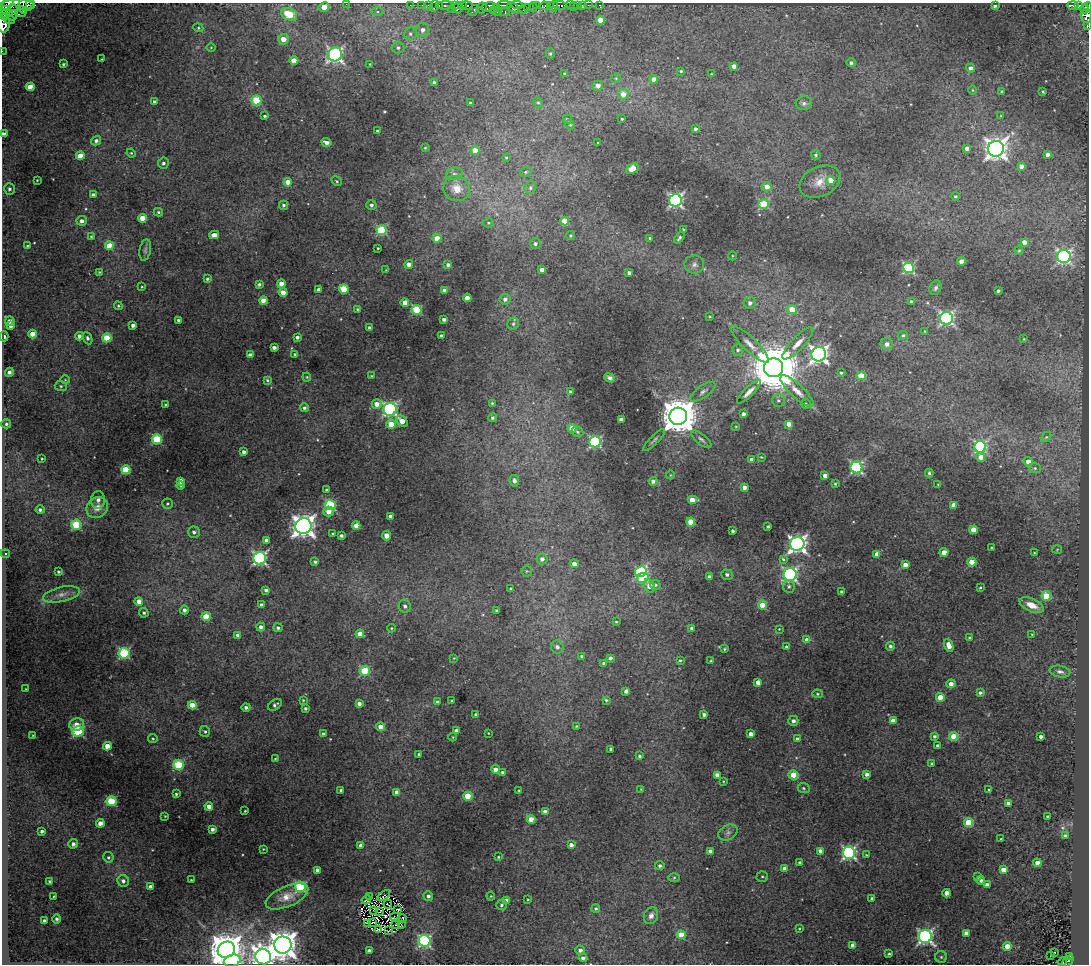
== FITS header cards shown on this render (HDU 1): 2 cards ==
NAXIS1  =                 1087
NAXIS2  =                  962

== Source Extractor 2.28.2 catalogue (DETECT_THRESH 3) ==
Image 1087 x 962 px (HDU 1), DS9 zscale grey, 1 PNG px = 1 image px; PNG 1091 x 966 px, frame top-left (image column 1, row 962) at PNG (2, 3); each listed source drawn as its Kron ellipse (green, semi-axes under 4 px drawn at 4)
Background 1.05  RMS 0.036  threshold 0.107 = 3 sigma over >= 5 px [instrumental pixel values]
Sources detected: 509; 5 with non-positive FLUX_AUTO (blend fragments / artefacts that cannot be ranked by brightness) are neither listed nor drawn; of the other 504, the 500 brightest by FLUX_AUTO listed and drawn (4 fainter detections omitted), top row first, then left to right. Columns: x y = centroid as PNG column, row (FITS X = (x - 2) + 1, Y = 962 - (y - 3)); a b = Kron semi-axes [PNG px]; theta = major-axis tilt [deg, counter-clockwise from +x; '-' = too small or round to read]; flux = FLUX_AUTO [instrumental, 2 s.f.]
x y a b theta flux
346 4 2 2 - 42
7 5 8 3 38 1800
16 5 17 5 2 4000
23 5 8 2 -88 1400
27 5 8 6 6 2900
410 5 2 2 - 22
422 5 2 2 - 18
429 5 3 3 - 79
439 5 3 2 - 47
504 5 7 3 -2 790
517 5 6 3 -4 520
537 5 4 2 - 72
550 5 3 2 - 34
560 5 6 4 -2 570
570 5 2 2 - 11
578 5 3 3 - 73
582 5 2 2 - 14
588 5 2 2 - 19
600 5 4 3 - 22
1073 5 6 3 -2 550
435 6 6 2 71 42
445 6 8 3 3 180
454 6 3 3 - 1100
462 6 4 3 - 960
467 6 5 3 - 980
544 6 4 4 - 550
995 6 4 3 - 7.8
1078 6 4 3 - 520
324 7 5 5 - 38
458 7 6 3 -89 1600
488 7 7 4 15 1900
497 7 3 3 - 86
527 7 2 2 - 100
533 7 4 3 - 94
554 7 5 3 - 89
573 7 2 2 - 11
1088 7 4 3 - 950
482 8 5 5 - 710
513 8 6 4 -40 930
451 9 3 3 - 470
1085 9 5 4 - 1500
5 10 5 3 - 650
473 10 6 3 52 47
493 10 2 2 - 69
523 10 2 2 - 100
504 11 6 3 -9 87
12 12 8 5 88 1900
21 12 6 5 - 1600
377 12 6 4 0 4.8
497 12 2 2 - 110
6 13 6 3 5 1600
289 14 8 6 -24 90
1086 16 7 5 -86 910
3 17 3 3 - 610
10 19 5 3 - 490
601 20 4 4 - 57
4 23 9 6 86 1500
1087 26 4 2 - 34
198 28 5 4 - 3.3
423 30 7 6 - 13
410 34 6 6 - 6.6
283 39 5 5 - 27
211 47 5 3 - 2.4
398 48 6 6 - 7.8
2 51 2 2 - 11
335 54 7 7 - 640
550 54 5 4 - 3.6
101 59 4 2 - 1.8
294 61 4 4 - 49
851 63 4 4 - 6.1
63 64 3 3 - 3.1
370 64 2 2 - 1.9
734 66 4 4 - 14
970 68 4 4 - 10
681 71 3 3 - 3.2
565 74 4 3 - 6.1
711 74 3 2 - 2
616 78 5 4 - 2.7
654 79 4 4 - 21
434 82 3 3 - 5.6
598 86 5 5 - 15
30 87 4 4 - 54
973 90 5 3 - 2.2
1002 91 3 3 - 3.3
1043 91 3 3 - 2.6
623 94 5 5 - 28
256 100 5 5 - 130
154 102 4 4 - 8.9
470 103 3 3 - 3.4
538 103 5 4 - 3.7
804 103 8 6 12 7.7
265 116 4 3 - 3.9
1001 116 3 3 - 2.4
567 119 5 4 - 4.7
622 119 3 3 - 2.9
570 125 5 4 - 3.5
695 129 4 4 - 8.3
377 131 3 3 - 4.2
4 134 4 4 - 8.8
96 141 5 4 - 8.8
327 142 5 3 - 13
598 143 3 2 - 2.1
425 148 3 3 - 2.3
967 148 4 4 - 14
996 149 8 7 - 1800
475 151 4 4 - 51
131 153 5 4 - 2.7
1047 154 4 3 - 11
816 155 5 4 - 4.3
80 156 4 4 - 53
506 157 4 3 - 3.5
163 163 5 5 - 6.9
1021 166 4 4 - 18
632 169 7 4 25 36
526 172 6 4 21 4.4
454 174 8 6 11 7.8
37 180 3 2 - 2
831 180 4 4 - 35
337 181 6 4 -30 3.2
288 182 4 4 - 30
820 182 21 14 25 40
767 187 5 5 - 23
530 188 6 5 - 6.9
9 189 6 5 - 6.4
457 189 13 12 - 38
93 195 4 4 - 11
955 196 4 4 - 3.7
675 200 6 6 - 570
764 204 5 5 - 160
283 205 4 4 - 5.1
371 205 5 5 - 7.1
158 212 5 3 - 3.8
142 218 4 4 - 48
82 221 5 5 - 11
565 221 4 4 - 70
488 223 5 4 - 4
683 229 3 2 - 2.4
381 230 5 5 - 180
214 235 5 4 - 25
570 235 4 4 - 3.6
91 236 3 3 - 2.5
437 238 4 4 - 36
650 238 3 3 - 5.3
679 238 6 3 50 5.3
1024 242 4 4 - 14
535 244 5 5 - 6.7
27 246 4 3 - 3.1
109 246 4 4 - 61
378 248 3 3 - 2.5
145 250 11 5 80 7.2
1019 251 4 3 - 2.5
732 256 4 3 - 2
1064 256 7 6 - 480
961 261 4 4 - 22
409 264 4 4 - 14
448 265 4 3 - 8.6
694 265 10 9 - 12
909 268 5 5 - 270
386 270 4 4 - 1.9
542 270 4 4 - 25
99 272 3 3 - 2.3
629 273 4 3 - 8
207 279 4 4 - 4.5
259 284 3 3 - 5.2
281 284 4 4 - 25
142 287 3 3 - 2
936 288 7 5 66 7.4
344 289 5 5 - 95
319 290 4 4 - 12
444 290 4 4 - 7.3
998 291 3 3 - 5.5
283 292 4 4 - 32
467 298 4 4 - 34
505 299 5 5 - 9.6
264 301 4 4 - 47
911 302 4 4 - 6.5
405 303 4 4 - 24
750 303 6 6 - 9.3
118 306 4 4 - 3.3
358 309 4 4 - 4.3
417 310 5 5 - 160
792 310 4 4 - 52
710 317 4 2 - 2.2
946 318 6 6 - 510
444 319 4 3 - 8.6
178 320 3 3 - 4.1
10 321 5 4 - 15
513 324 6 5 - 5.8
133 325 4 3 - 9.8
11 326 4 4 - 12
370 328 4 4 - 8.8
925 331 4 3 - 2.3
33 334 4 4 - 39
903 335 5 4 - 4.5
4 336 5 3 - 6.3
80 336 4 4 - 14
441 336 4 3 - 7.1
297 337 4 4 - 6.3
87 338 6 4 -65 5.8
107 338 4 4 - 92
1024 339 2 2 - 1.9
798 343 21 6 46 24
750 344 25 7 -44 23
887 344 6 6 - 13
274 348 4 3 - 11
738 350 6 5 - 6.5
295 354 4 3 - 3.6
819 354 7 7 - 1100
250 355 4 4 - 10
774 368 9 9 - 18000
9 372 4 4 - 8.7
841 373 3 3 - 3.6
371 376 4 3 - 2.9
861 376 4 4 - 69
307 377 4 4 - 2.5
610 378 5 4 - 7.7
65 380 5 3 - 2.1
267 380 3 3 - 3.3
61 386 6 5 - 4.4
797 391 22 6 -43 23
570 392 4 3 - 4.6
703 392 15 6 35 10
749 392 16 5 45 14
778 400 6 6 - 6.1
492 403 3 3 - 2.9
377 404 5 5 - 23
805 404 5 4 - 4.3
166 405 3 3 - 5.5
304 408 4 4 - 5.7
390 409 6 6 - 500
743 414 3 3 - 8.3
678 416 9 8 - 7200
492 418 4 4 - 5.5
621 420 4 4 - 13
402 421 6 4 -43 33
6 424 5 4 - 5.5
391 424 4 4 - 39
789 424 4 4 - 22
736 426 3 3 - 2.2
572 428 4 4 - 50
577 432 6 5 - 3.9
1046 437 6 4 44 3.1
157 439 5 5 - 170
701 439 12 5 -39 7.1
654 440 14 3 45 5.5
595 442 5 5 - 340
980 447 6 6 - 330
244 452 4 3 - 8
761 457 3 3 - 1.9
981 457 4 4 - 24
42 459 3 2 - 2.4
752 460 4 3 - 12
1028 461 4 4 - 18
856 467 6 6 - 390
1035 468 6 5 - 4.6
126 470 4 4 - 110
929 473 4 3 - 4.3
670 475 4 3 - 1.6
825 476 4 4 - 19
181 481 4 4 - 20
514 481 6 5 - 11
653 481 4 4 - 9.5
835 484 3 3 - 3.1
938 484 4 2 - 1.8
181 486 4 3 - 2.9
744 487 4 3 - 15
326 490 3 3 - 3.7
98 500 9 7 86 10
692 500 5 4 - 47
167 504 5 5 - 4
330 505 5 5 - 180
954 505 4 4 - 31
97 508 11 10 - 25
40 510 4 4 - 6.2
329 511 5 5 - 23
391 516 4 4 - 17
691 522 4 4 - 75
76 525 5 5 - 140
356 525 4 4 - 19
303 526 8 8 - 2000
768 526 3 3 - 4.8
973 530 4 4 - 53
733 531 3 3 - 5.8
194 532 6 5 - 7.6
333 534 3 3 - 3.5
341 536 3 3 - 5.4
387 536 5 4 - 28
266 540 4 4 - 7.3
797 544 7 7 - 1100
991 547 3 2 - 2
1057 549 5 3 - 2.3
944 552 4 4 - 34
1034 553 3 3 - 1.9
5 554 5 4 - 3.3
877 554 4 4 - 26
260 558 6 6 - 500
542 559 5 5 - 11
783 559 4 3 - 3.6
315 562 4 3 - 4.8
972 562 4 4 - 76
574 564 4 4 - 18
905 565 4 4 - 24
527 571 5 5 - 3.7
58 572 3 3 - 4.2
641 572 6 5 - 280
790 574 6 6 - 520
727 575 5 5 - 6.7
709 577 4 3 - 7.2
643 578 6 5 - 100
655 585 5 5 - 5.6
649 586 7 5 -60 26
789 586 6 6 - 6.2
980 587 3 2 - 2.5
511 589 3 3 - 3.9
266 590 4 3 - 6.6
841 592 3 3 - 5
61 594 19 7 12 20
1046 596 5 5 - 100
139 601 4 4 - 20
261 605 4 3 - 9.1
762 605 4 4 - 44
1032 605 13 6 -24 34
405 606 6 6 - 8.8
184 610 4 4 - 8.5
496 610 3 2 - 2.4
144 613 5 4 - 5
206 617 4 4 - 57
616 622 3 2 - 2.5
261 627 4 4 - 9.4
278 628 4 4 - 6.7
391 628 4 3 - 2.7
692 628 4 4 - 8.4
779 629 3 2 - 1.8
360 634 4 4 - 30
1032 634 3 3 - 2
238 635 4 4 - 12
969 638 3 3 - 4.1
807 640 4 4 - 28
949 645 7 4 -66 26
890 646 4 4 - 5.9
557 647 6 6 - 10
786 647 3 3 - 4.7
724 649 3 2 - 2.6
124 653 5 5 - 250
582 656 4 3 - 6.9
454 658 4 4 - 1.7
610 658 4 4 - 7.5
680 660 4 4 - 3.4
711 661 3 3 - 2.8
604 663 4 4 - 6.7
365 671 5 5 - 130
1060 672 10 5 -11 9.2
758 682 4 4 - 21
951 684 4 4 - 16
26 689 3 2 - 1.8
626 691 4 4 - 11
980 693 4 3 - 5.7
817 694 5 4 - 3.6
940 697 4 4 - 50
303 700 3 3 - 2.4
606 700 4 3 - 3.2
452 701 3 3 - 4.6
437 702 4 3 - 6.5
359 703 4 4 - 13
192 705 4 4 - 45
275 705 8 5 32 6
246 707 4 4 - 7.1
305 708 3 3 - 4.3
704 714 4 3 - 7.8
476 715 3 3 - 7.8
793 721 5 5 - 9.8
893 721 4 4 - 24
76 724 7 6 - 24
576 726 3 2 - 2.7
381 727 4 4 - 24
78 731 5 5 - 230
205 731 6 5 - 4.9
456 731 4 3 - 11
488 733 3 2 - 1.7
324 734 4 3 - 9.9
751 734 4 4 - 18
33 735 4 3 - 2
934 736 4 4 - 5.7
954 736 4 4 - 78
453 737 4 3 - 2
1041 737 3 3 - 8.2
153 739 5 4 - 3.5
797 739 4 4 - 8.6
107 746 4 4 - 34
938 746 3 3 - 7.1
611 749 4 3 - 8.1
419 754 3 3 - 4.5
639 756 3 3 - 4.3
275 759 3 3 - 2
932 764 3 3 - 4.5
178 765 5 5 - 180
495 769 4 4 - 14
502 772 4 4 - 5.5
867 774 4 3 - 9.4
717 775 4 4 - 17
793 775 5 4 - 75
723 781 3 3 - 2.2
804 788 6 5 - 4.1
641 789 3 2 - 1.5
341 790 4 3 - 5.8
519 790 3 2 - 2
989 790 4 3 - 2.2
397 792 4 4 - 22
176 794 3 3 - 3.7
468 796 4 4 - 92
111 801 5 5 - 150
1008 803 4 3 - 11
209 806 4 4 - 19
245 811 3 2 - 2.1
545 812 4 4 - 19
165 816 2 2 - 2.1
1047 816 3 2 - 2.3
531 819 4 4 - 42
969 822 4 4 - 130
100 823 4 4 - 21
212 829 3 3 - 8.7
42 831 3 3 - 6.3
728 833 10 7 29 9.2
1065 836 4 3 - 7.4
1001 839 2 2 - 1.9
73 844 5 4 - 8.8
571 845 4 4 - 14
361 846 4 4 - 15
263 849 2 2 - 1.6
710 851 4 4 - 11
820 851 4 4 - 18
849 853 6 6 - 510
866 855 3 3 - 2
108 857 5 5 - 4.5
498 857 3 3 - 2.9
800 863 4 3 - 7.2
1037 863 4 4 - 23
660 866 5 4 - 6.2
784 868 4 3 - 6.8
318 870 4 4 - 12
1003 870 4 4 - 27
762 876 5 5 - 4.2
674 877 6 4 1 3.3
978 877 3 3 - 3.1
191 880 3 3 - 2.2
981 880 4 4 - 7.1
50 881 3 3 - 4.7
123 881 6 5 - 9.2
987 885 4 4 - 10
151 887 4 4 - 21
300 887 5 5 - 230
947 893 4 4 - 29
54 896 3 2 - 2.1
384 896 7 2 37 2.3
428 896 5 4 - 7.9
491 896 4 4 - 2.7
287 897 23 10 23 31
370 897 2 2 - 1.8
872 898 3 3 - 4.9
366 900 5 2 - 3.4
506 900 4 4 - 13
528 900 3 2 - 2.2
388 904 4 2 - 3.5
501 905 5 5 - 5.7
596 908 4 4 - 4.2
374 910 2 2 - 2
398 910 3 2 - 3.1
380 912 3 2 - 1.6
651 916 9 7 66 13
395 917 5 2 - 3.3
57 919 5 4 - 6.6
402 919 5 2 - 2.7
44 921 3 3 - 5.9
373 922 2 2 - 1.7
368 923 4 2 - 3
401 924 4 2 - 4.8
396 925 3 2 - 1.8
799 929 3 3 - 2.3
378 930 2 2 - 3.2
388 931 4 2 - 1.9
966 933 4 4 - 23
681 935 4 4 - 68
925 936 6 6 - 620
424 941 6 6 - 330
283 945 8 8 - 3800
853 945 4 4 - 27
1007 946 4 4 - 39
226 950 9 8 - 6400
580 950 5 4 - 9.7
369 951 4 4 - 16
1054 953 3 2 - 3.3
889 954 4 3 - 3.2
1051 956 3 2 - 1.6
1069 956 4 2 - 32
263 957 8 7 - 2000
941 957 6 6 - 4.1
583 958 4 4 - 8.8
232 961 8 6 15 220
1068 961 6 4 44 260
1063 962 5 2 - 23
At the frame edge (FLAGS 8, measured only in part): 13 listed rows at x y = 346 4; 7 5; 16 5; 23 5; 27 5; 1088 7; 1086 16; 3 17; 4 23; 1087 26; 2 51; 4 134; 1068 961
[4 fainter detections neither listed nor drawn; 5 non-positive-flux detections neither listed nor drawn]